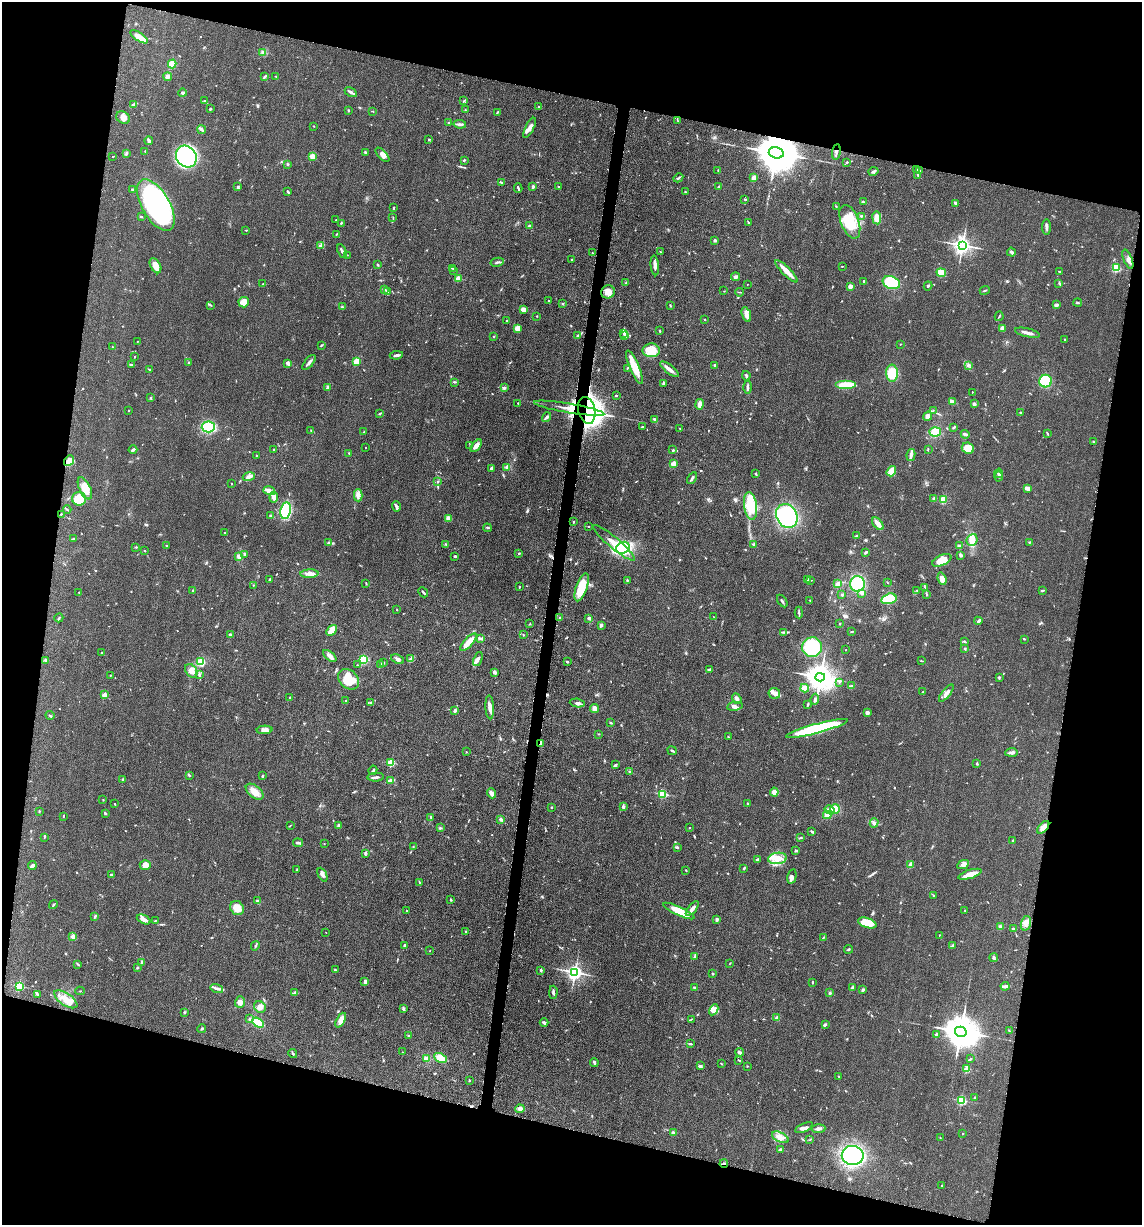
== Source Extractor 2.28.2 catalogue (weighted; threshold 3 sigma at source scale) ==
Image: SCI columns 246-4805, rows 21-4911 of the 4983 x 4926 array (HDU 1 of 3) = the unmasked area's bounding box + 8 px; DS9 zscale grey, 4 x 4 block average (1 PNG px = mean of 4 x 4 image px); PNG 1144 x 1227 px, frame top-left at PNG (2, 2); each listed source drawn as its Kron ellipse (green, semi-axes under 4 px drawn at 4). Shown black and unused: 27% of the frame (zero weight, under 3 of 5 exposures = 4% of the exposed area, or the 3 px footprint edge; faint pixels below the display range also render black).
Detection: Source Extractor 2.28.2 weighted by HDU 2 'WHT'. Background 0.0565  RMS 0.0058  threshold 0.026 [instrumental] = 3 sigma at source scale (4.5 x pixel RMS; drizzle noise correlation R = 1.50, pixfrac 1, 0.05/0.05 arcsec/px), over >= 5 px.
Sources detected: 769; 1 too faint to see at this stretch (4 x 4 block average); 3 inside a brighter object's white glare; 2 cosmic-ray / hot-pixel residue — neither listed nor drawn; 20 coinciding with a brighter row at this scale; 39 inside a brighter listed object's ellipse — not listed separately; of the other 704, all 500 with FLUX_AUTO >= 1.59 (the completeness limit of this list) listed and drawn (204 fainter detections not listed), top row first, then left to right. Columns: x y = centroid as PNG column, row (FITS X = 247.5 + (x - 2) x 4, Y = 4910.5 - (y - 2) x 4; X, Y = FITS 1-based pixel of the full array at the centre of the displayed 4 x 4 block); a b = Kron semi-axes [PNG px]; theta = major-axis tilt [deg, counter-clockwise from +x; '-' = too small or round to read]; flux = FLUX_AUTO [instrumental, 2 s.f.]
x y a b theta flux
139 37 10 4 -33 26
263 53 4 3 - 5.8
172 64 4 4 - 38
276 76 2 2 - 1.7
168 77 4 3 - 12
265 77 4 2 - 4.8
351 92 6 2 -29 10
182 93 4 3 - 5.9
205 101 3 2 - 2.5
464 101 3 2 - 2.1
134 104 4 3 - 5.4
538 107 2 2 - 1.7
210 109 3 2 - 3.5
348 110 2 2 - 2
465 110 2 2 - 2.5
373 111 3 2 - 2.1
497 112 4 2 - 2.8
123 118 7 6 - 19
677 120 3 2 - 2.3
449 123 2 2 - 18
460 124 6 2 -8 7.2
313 126 2 2 - 2.2
530 128 11 4 63 20
202 130 4 2 - 8.6
429 139 2 2 - 2.7
149 141 4 2 - 9.3
145 151 3 2 - 2.7
836 152 8 2 83 7.3
365 153 4 2 - 5.2
776 153 7 5 -14 19000
126 154 3 2 - 3
382 155 9 3 -46 13
112 156 2 2 - 1.8
186 156 11 10 - 610
312 156 4 4 - 17
464 160 3 2 - 4.2
847 162 2 2 - 3.3
287 164 2 2 - 3.7
917 169 2 2 - 1.9
718 171 3 2 - 3.1
873 171 5 2 - 5.4
920 171 2 2 - 3.3
918 175 3 2 - 3.1
678 178 5 2 - 4.8
754 178 3 3 - 23
501 182 2 2 - 3.1
533 186 2 2 - 23
237 187 3 2 - 3.7
558 187 2 2 - 1.9
719 187 4 2 - 3.6
518 188 5 2 - 4.8
133 190 3 2 - 4.6
288 192 3 2 - 5.3
685 192 2 2 - 1.7
745 199 2 2 - 2.7
863 202 3 2 - 3.2
956 203 3 2 - 6
156 205 28 14 -60 770
836 206 2 2 - 2.6
394 207 3 2 - 2.4
861 216 3 2 - 2.7
141 217 3 2 - 2.2
393 218 2 2 - 2.1
877 218 6 4 -81 27
336 220 2 2 - 2.5
850 222 17 9 -69 100
341 223 3 2 - 3.5
749 223 4 2 - 3.4
529 226 2 2 - 4.7
1047 227 8 2 90 11
246 230 3 2 - 2.5
336 235 2 2 - 2.1
715 240 3 2 - 8.7
321 245 3 2 - 4.6
962 245 3 3 - 1900
342 251 7 2 -63 7.7
660 252 2 2 - 1.6
1012 252 4 2 - 10
592 253 2 2 - 1.7
347 255 3 2 - 1.7
571 259 3 2 - 2
1128 259 10 3 -68 13
497 262 7 2 11 6.8
377 264 3 2 - 4
655 265 10 2 -84 20
155 266 8 5 -61 33
842 266 2 2 - 2.1
453 268 2 2 - 2.6
1116 268 2 2 - 290
453 271 2 2 - 2.4
786 271 15 3 -45 38
1059 271 3 2 - 2.9
941 272 5 4 - 39
735 277 4 3 - 6
458 278 2 2 - 83
864 281 2 2 - 5.5
626 283 3 2 - 2
891 283 9 6 -20 280
1059 283 3 2 - 2.4
263 284 2 2 - 2
747 284 2 2 - 2.6
850 286 4 3 - 12
928 286 4 2 - 3.1
384 289 2 2 - 3.8
985 290 5 2 - 3.6
388 291 2 2 - 39
724 291 2 2 - 1.6
608 292 7 6 - 32
739 292 4 2 - 2.9
549 301 3 2 - 2.4
244 302 5 5 - 42
562 303 2 2 - 3
1078 303 4 2 - 3.2
211 305 4 2 - 3.1
670 305 2 2 - 1.9
1057 305 4 2 - 8.9
342 307 3 2 - 3.1
523 309 4 3 - 23
746 315 8 4 -70 17
537 316 2 2 - 2.5
999 316 5 2 - 3
507 320 2 2 - 2
705 320 2 2 - 4.8
1002 328 3 3 - 9.7
517 329 4 3 - 28
660 331 2 2 - 2.7
623 333 2 2 - 4
1027 333 13 2 -13 17
577 335 2 2 - 5.3
625 336 2 2 - 1.9
494 337 2 2 - 1.9
1065 340 3 2 - 2
137 341 2 2 - 2
900 344 2 2 - 2.1
321 345 2 2 - 3.4
112 347 2 2 - 2.6
651 350 8 7 - 36
396 355 6 2 8 8.4
135 357 2 2 - 2
309 362 9 2 49 12
356 362 4 2 - 54
189 363 2 2 - 5.3
288 364 3 2 - 15
131 365 3 2 - 2.4
715 365 2 2 - 14
968 365 3 2 - 2.8
634 367 18 4 -67 78
627 368 3 2 - 1.9
149 369 3 2 - 2.6
669 369 11 3 -38 18
892 373 8 6 -88 77
746 376 4 2 - 5.3
1045 381 6 6 - 110
454 382 2 2 - 2.3
663 383 4 2 - 5
846 385 10 4 0 68
747 387 6 2 -89 8
328 388 4 3 - 7.9
505 388 3 2 - 5
972 392 2 2 - 1.6
616 396 2 2 - 5.3
151 398 3 2 - 2.9
952 402 4 2 - 5.2
518 403 2 2 - 1.9
700 404 5 3 - 18
974 404 3 2 - 8.5
569 408 35 4 -9 240
128 410 2 2 - 1.8
587 410 14 8 -77 730
933 410 3 2 - 2.7
1020 412 2 2 - 6.9
380 413 2 2 - 1.7
928 416 4 3 - 14
547 417 5 3 - 6.5
655 420 4 3 - 6.4
208 427 6 5 - 130
642 427 2 2 - 2.2
954 427 3 2 - 4.6
680 429 3 2 - 1.7
311 430 2 2 - 2
364 432 2 2 - 2
935 432 6 4 4 61
1047 433 3 2 - 3.8
965 434 4 2 - 8.2
1093 442 2 2 - 2.7
470 446 3 2 - 2
476 446 7 4 50 21
365 447 2 2 - 1.6
968 448 6 5 - 39
928 449 3 2 - 2.1
133 450 4 2 - 6.7
274 450 2 2 - 6.6
673 450 3 2 - 2.5
349 453 3 2 - 3.7
256 455 3 2 - 1.7
911 455 6 3 80 9.9
69 461 6 3 50 56
673 464 3 3 - 30
507 467 3 3 - 16
491 468 3 3 - 8.5
891 471 5 4 - 35
998 473 5 2 - 7.5
755 474 2 2 - 5.7
999 476 5 2 - 5.2
249 477 6 4 17 13
692 478 6 2 58 8.7
437 482 2 2 - 2.9
231 483 2 2 - 2.7
85 488 12 5 -65 38
1027 488 3 2 - 25
269 491 6 4 -17 18
358 495 6 3 -89 9.9
274 497 5 4 - 13
79 499 7 7 - 60
934 499 3 3 - 6.3
943 500 3 3 - 46
750 506 14 6 -82 120
396 507 5 2 - 12
67 509 4 2 - 3
286 511 8 5 81 160
61 514 2 2 - 2
271 516 3 2 - 3.5
787 516 12 10 -61 520
448 518 4 4 - 14
574 522 3 2 - 2.3
878 524 7 3 -50 35
589 526 2 2 - 1.7
487 528 4 2 - 3.7
224 533 2 2 - 1.6
857 536 3 2 - 5.5
74 539 4 2 - 3.4
972 540 6 5 - 32
1029 542 2 2 - 2.1
329 543 3 2 - 3.1
614 543 27 5 -40 60
446 544 2 2 - 2.2
166 545 2 2 - 2.8
754 545 3 3 - 5.2
959 546 3 2 - 3.4
136 547 2 2 - 2.7
623 548 7 5 29 210
145 551 2 2 - 1.6
866 552 3 2 - 8.9
519 553 2 2 - 4.9
245 554 4 3 - 5.1
961 555 4 3 - 5
239 556 4 3 - 11
455 556 3 2 - 7.1
942 560 10 5 25 49
309 574 9 4 3 16
270 579 3 2 - 4.4
808 579 2 2 - 2.9
942 579 6 4 -71 19
627 580 3 2 - 2.9
811 580 3 2 - 2.6
887 582 2 2 - 1.8
366 583 3 2 - 2.1
838 584 3 2 - 4.4
857 584 7 7 - 88
253 585 2 2 - 2
519 587 3 2 - 2.3
582 587 14 5 71 79
925 587 2 2 - 1.8
917 590 2 2 - 2.3
1043 590 3 2 - 2.4
193 591 2 2 - 3.1
79 592 2 2 - 1.8
423 592 5 2 - 5.6
862 593 2 2 - 8.8
842 595 3 2 - 3.8
927 595 3 2 - 1.8
889 599 8 5 14 120
810 600 2 2 - 1.8
782 601 7 2 -57 5.7
397 610 2 2 - 2.4
799 612 6 2 -88 5.4
714 617 3 2 - 1.8
59 618 4 2 - 3.3
559 618 3 2 - 3.1
589 618 3 3 - 7.4
978 621 4 2 - 7.4
840 623 2 2 - 2.2
530 624 2 2 - 2
601 625 4 3 - 6.3
331 630 6 4 47 29
783 632 3 2 - 3.2
852 632 3 2 - 2.7
230 635 3 2 - 7.5
523 635 3 2 - 2
480 638 3 2 - 4.8
1024 639 3 2 - 1.9
964 641 2 2 - 2.1
469 642 11 4 48 37
812 647 10 9 - 160
965 649 3 2 - 4
846 650 2 2 - 3.5
101 653 2 2 - 7.7
330 656 8 3 -41 19
363 659 4 4 - 120
398 659 7 3 -24 12
411 659 4 3 - 6.1
478 659 7 2 67 9.8
45 660 3 2 - 3.3
921 661 3 2 - 1.6
201 662 4 3 - 57
567 662 3 2 - 4
383 663 3 2 - 3.6
358 665 3 2 - 1.9
381 665 4 2 - 9.4
710 670 3 3 - 5.1
191 671 7 5 -55 20
494 672 4 3 - 6.2
199 674 3 2 - 3.9
110 675 2 2 - 2.1
820 677 4 4 - 5400
999 677 3 2 - 2.4
349 679 11 9 -45 78
839 682 2 2 - 2.2
851 686 4 3 - 6.9
805 688 4 3 - 15
923 692 2 2 - 2.6
774 693 6 5 - 15
946 693 10 3 51 14
104 695 2 2 - 70
290 698 2 2 - 4
737 699 5 3 - 8.5
815 699 5 3 - 10
345 701 2 2 - 1.7
371 702 4 2 - 3.4
577 703 7 3 -7 11
808 704 3 2 - 3.9
735 706 8 4 9 12
490 707 12 3 -87 18
595 708 4 4 - 13
455 711 3 2 - 8.6
867 713 3 3 - 9
50 715 4 2 - 3.5
611 723 3 2 - 3.3
817 728 32 5 15 360
265 730 8 4 3 14
598 734 2 2 - 1.8
728 737 2 2 - 2.1
541 743 4 2 - 14
672 751 5 2 - 4.4
466 752 2 2 - 1.9
1011 752 6 3 5 11
391 763 2 2 - 180
977 763 3 2 - 3.6
615 765 4 2 - 5.2
373 770 5 3 - 4.9
630 772 2 2 - 3.7
189 775 3 2 - 2.9
262 776 3 2 - 2.5
376 777 8 2 4 8.8
123 780 2 2 - 25
390 781 4 2 - 38
255 792 10 6 -40 34
774 792 4 4 - 18
492 793 5 4 - 12
662 794 2 2 - 290
103 800 2 2 - 2
115 804 2 2 - 2
748 804 3 2 - 4.2
551 807 2 2 - 2.7
623 807 4 3 - 5.7
835 809 5 4 - 34
830 810 5 4 - 18
39 811 2 2 - 2.3
105 814 3 2 - 2.9
827 815 4 4 - 19
63 816 3 2 - 2.9
431 817 2 2 - 5.1
501 819 3 3 - 7.2
874 823 4 3 - 7
290 825 3 2 - 1.9
338 825 3 3 - 5.2
1043 827 7 3 47 22
440 828 2 2 - 2.7
690 828 2 2 - 1.6
812 832 3 2 - 6.8
45 837 2 2 - 2.1
801 838 3 2 - 3.2
1013 841 3 2 - 2.5
298 843 5 2 - 7
324 844 2 2 - 2.7
413 847 2 2 - 1.7
677 847 3 2 - 3.4
795 850 3 2 - 3.2
365 853 2 2 - 2
777 858 9 5 7 45
757 860 3 2 - 5.2
145 865 5 5 - 23
911 865 4 3 - 18
963 865 6 4 26 13
32 866 4 2 - 14
744 869 2 2 - 2.4
296 870 3 2 - 2.4
686 870 3 2 - 2.1
112 874 2 2 - 3.4
970 874 12 3 17 43
322 875 7 3 -64 11
792 877 7 4 77 12
419 883 3 2 - 2.1
933 895 2 2 - 1.7
450 899 3 2 - 4.4
257 901 4 2 - 4.3
53 905 5 2 - 3
237 908 7 6 - 48
692 908 9 3 50 13
407 911 2 2 - 1.9
679 911 17 4 -25 81
965 911 2 2 - 1.7
95 917 2 2 - 2.7
144 919 7 2 -24 15
717 919 4 3 - 6.3
155 921 2 2 - 2
867 923 9 5 -19 73
1026 923 7 5 73 21
1000 927 3 3 - 6.9
1013 928 3 2 - 4.2
466 932 2 2 - 3.4
326 933 2 2 - 1.6
939 935 2 2 - 1.8
73 937 2 2 - 67
823 938 3 2 - 2.4
404 945 3 2 - 3.8
953 945 4 3 - 4.4
255 946 5 2 - 3.9
848 949 4 2 - 3.4
430 951 2 2 - 3.5
694 957 3 2 - 3.6
994 958 4 2 - 4.8
141 963 4 2 - 3.8
730 963 3 2 - 1.8
78 964 2 2 - 2.6
137 968 3 2 - 2
335 970 3 2 - 4.2
541 970 3 2 - 4.8
575 972 3 3 - 1400
713 974 2 2 - 3.6
365 982 3 2 - 13
813 982 3 2 - 3.2
19 986 2 2 - 310
1005 986 4 3 - 6.8
694 987 3 2 - 2.6
852 987 3 2 - 6.1
217 988 6 3 -15 9.3
862 990 4 3 - 5.5
80 991 5 2 - 2.4
553 992 6 2 89 7
294 993 3 2 - 2.7
830 993 3 2 - 4.5
38 994 2 2 - 2.7
66 999 13 6 -34 38
240 1002 6 5 - 16
260 1007 6 5 - 16
403 1008 3 2 - 3.3
714 1010 6 4 61 14
184 1012 3 2 - 2.8
777 1018 2 2 - 29
249 1019 3 2 - 4.3
691 1019 3 2 - 2.6
341 1020 8 4 63 28
258 1023 6 4 -31 75
544 1023 4 3 - 6.5
825 1025 3 2 - 7.4
202 1029 4 2 - 3.5
1009 1031 2 2 - 2.2
961 1032 6 5 - 11000
937 1035 2 2 - 43
409 1036 3 2 - 2.6
690 1044 3 2 - 3
402 1052 2 2 - 1.6
739 1052 4 2 - 8.8
293 1054 5 2 - 3.5
440 1058 7 4 -25 42
426 1059 3 3 - 19
970 1059 3 2 - 4.4
739 1060 3 2 - 3.2
594 1062 4 2 - 8.3
721 1064 2 2 - 1.7
700 1066 4 2 - 7.9
747 1066 2 2 - 1.8
967 1069 2 2 - 150
839 1077 3 2 - 1.6
469 1080 2 2 - 2.5
975 1098 3 2 - 3.8
962 1100 2 2 - 330
520 1109 4 4 - 15
804 1128 9 3 23 13
819 1129 7 3 4 10
673 1133 4 3 - 9.6
963 1134 2 2 - 2.6
780 1137 9 5 -26 25
940 1137 2 2 - 1.7
810 1139 2 2 - 1.8
781 1149 3 2 - 10
853 1155 11 9 -2 990
724 1164 4 2 - 3.9
942 1186 2 2 - 3.1
Overlapping masked pixels (flux is a lower limit): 8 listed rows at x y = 836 152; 776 153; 569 408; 587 410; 69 461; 541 743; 1043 827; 724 1164
Diffuse or blended objects may show on this block-average render without a row.